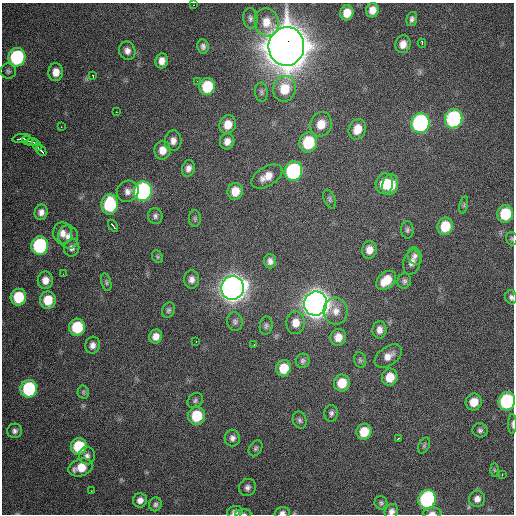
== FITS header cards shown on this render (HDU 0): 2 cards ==
NAXIS1  =                  512 / Axis length
NAXIS2  =                  512 / Axis length

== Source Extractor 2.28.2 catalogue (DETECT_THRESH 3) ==
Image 512 x 512 px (HDU 0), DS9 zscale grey, 1 PNG px = 1 image px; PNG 516 x 516 px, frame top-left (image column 1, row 512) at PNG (2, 3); each listed source drawn as its Kron ellipse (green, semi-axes under 4 px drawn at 4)
Background 2150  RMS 45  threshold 135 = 3 sigma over >= 5 px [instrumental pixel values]
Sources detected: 126; all 126 listed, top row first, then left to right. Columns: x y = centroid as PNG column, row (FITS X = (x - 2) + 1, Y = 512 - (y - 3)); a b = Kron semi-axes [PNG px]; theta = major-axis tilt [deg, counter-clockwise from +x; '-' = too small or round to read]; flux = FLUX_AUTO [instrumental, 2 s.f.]
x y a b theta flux
194 5 3 2 - 3.0e+03
372 10 7 6 - 2.7e+04
347 13 7 6 - 3.9e+04
250 18 10 7 -83 1.1e+04
412 19 7 5 75 9.7e+03
266 22 14 12 -76 4.6e+04
422 43 4 2 - 8.7e+03
403 44 9 7 74 2.7e+04
203 46 7 5 -80 9.9e+03
286 46 19 18 - 1.0e+07
127 51 9 8 - 1.7e+04
17 57 9 8 - 2.9e+05
162 61 7 6 - 2.1e+04
8 71 8 7 - 8.3e+03
56 72 9 7 86 2.9e+04
93 76 3 2 - 4.5e+03
197 81 3 2 - 2.2e+03
207 87 8 7 - 1.1e+05
284 89 13 11 78 7.7e+04
261 92 9 6 -83 8.1e+03
116 112 3 2 - 2.7e+03
454 119 10 8 74 4.1e+05
420 123 10 9 - 5.9e+05
228 124 9 8 - 4.1e+04
321 124 12 10 67 4.7e+04
61 127 2 2 - 1.6e+03
357 129 10 8 68 4.6e+04
21 138 9 3 9 1.3e+04
27 140 5 3 - 1.0e+04
173 141 10 8 84 1.9e+04
227 141 8 7 - 2.0e+04
32 142 5 2 - 7.3e+03
308 142 10 9 - 1.5e+05
36 145 6 2 -57 1.1e+04
41 150 6 2 -51 1.5e+04
162 150 9 8 - 3.1e+04
188 168 8 6 73 1.4e+04
293 171 10 9 - 4.2e+05
267 176 17 9 31 4.0e+04
384 184 10 8 77 7.5e+04
390 185 10 8 78 7.9e+04
128 191 11 10 - 2.0e+04
143 191 10 9 - 6.5e+05
235 191 8 7 - 4.4e+04
330 199 10 5 -67 7.1e+03
110 204 10 8 85 2.0e+05
464 205 9 3 78 5.0e+03
41 212 8 6 77 1.7e+04
505 214 9 8 - 1.3e+05
155 216 8 7 - 9.8e+03
195 219 8 6 -90 6.3e+03
113 226 7 2 -57 7.9e+03
445 226 9 7 75 8.2e+04
407 230 9 6 -86 7.7e+03
63 233 11 9 -79 2.1e+04
68 237 12 10 -76 2.4e+04
512 239 7 6 - 5.1e+03
40 246 9 8 - 3.4e+05
72 248 9 7 81 1.3e+04
369 250 9 7 81 2.6e+04
415 256 9 7 -68 1.1e+04
157 257 7 5 -56 4.8e+03
270 261 7 6 - 1.3e+04
412 262 13 8 77 2.1e+04
63 274 3 2 - 2.7e+03
192 279 9 7 89 1.7e+04
45 280 8 7 - 2.5e+04
386 280 11 8 42 5.7e+04
404 281 7 7 - 8.6e+03
106 282 9 5 -77 6.8e+03
233 288 12 11 - 4.0e+06
18 297 8 7 - 1.1e+05
511 297 7 6 - 9.2e+03
48 300 9 7 86 6.4e+04
316 303 12 11 - 4.4e+06
168 310 8 6 65 7.4e+03
336 311 13 12 - 3.3e+04
235 321 9 7 -80 1.0e+04
296 323 11 9 87 3.3e+04
266 326 9 6 81 8.2e+03
77 327 8 8 - 1.3e+05
379 330 9 7 88 1.8e+04
156 336 7 6 - 2.4e+04
338 337 8 7 - 3.2e+04
196 342 3 2 - 4.4e+03
93 345 8 7 - 1.6e+04
254 345 3 2 - 1.9e+04
388 356 15 9 35 2.8e+04
360 360 8 6 -73 6.3e+03
303 361 7 7 - 8.0e+03
284 368 8 7 - 6.8e+04
390 377 9 7 73 4.9e+04
342 383 8 8 - 6.1e+04
29 389 9 8 - 2.6e+05
83 392 6 6 - 5.9e+03
195 401 8 6 43 8.5e+03
507 401 9 8 - 3.3e+05
474 402 8 8 - 4.7e+04
331 413 8 6 84 9.0e+03
196 416 9 8 - 1.1e+05
300 420 8 7 - 8.3e+03
512 424 10 3 -89 7.3e+03
480 430 7 7 - 9.2e+03
15 431 7 7 - 1.1e+04
364 432 8 7 - 6.1e+04
232 438 8 7 - 1.3e+04
398 438 3 2 - 4.0e+03
424 445 8 5 64 6.2e+03
79 446 8 8 - 1.2e+05
256 448 8 6 58 7.0e+03
87 456 9 8 - 1.3e+04
81 467 13 8 19 5.3e+04
494 470 7 4 -89 4.5e+03
502 474 3 2 - 4.3e+03
247 487 9 8 - 1.3e+04
91 491 3 2 - 4.2e+03
427 499 10 8 68 4.0e+05
477 499 8 8 - 1.8e+04
140 500 7 7 - 1.7e+04
381 503 7 6 - 6.8e+03
155 504 7 6 - 7.7e+03
391 511 8 6 59 1.3e+04
235 512 8 6 13 1.5e+04
282 513 8 5 3 1.0e+04
432 513 9 5 3 1.2e+04
243 514 8 3 4 4.4e+03
At the frame edge (FLAGS 8, measured only in part): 9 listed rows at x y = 512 239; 511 297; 507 401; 512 424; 391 511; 235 512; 282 513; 432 513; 243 514